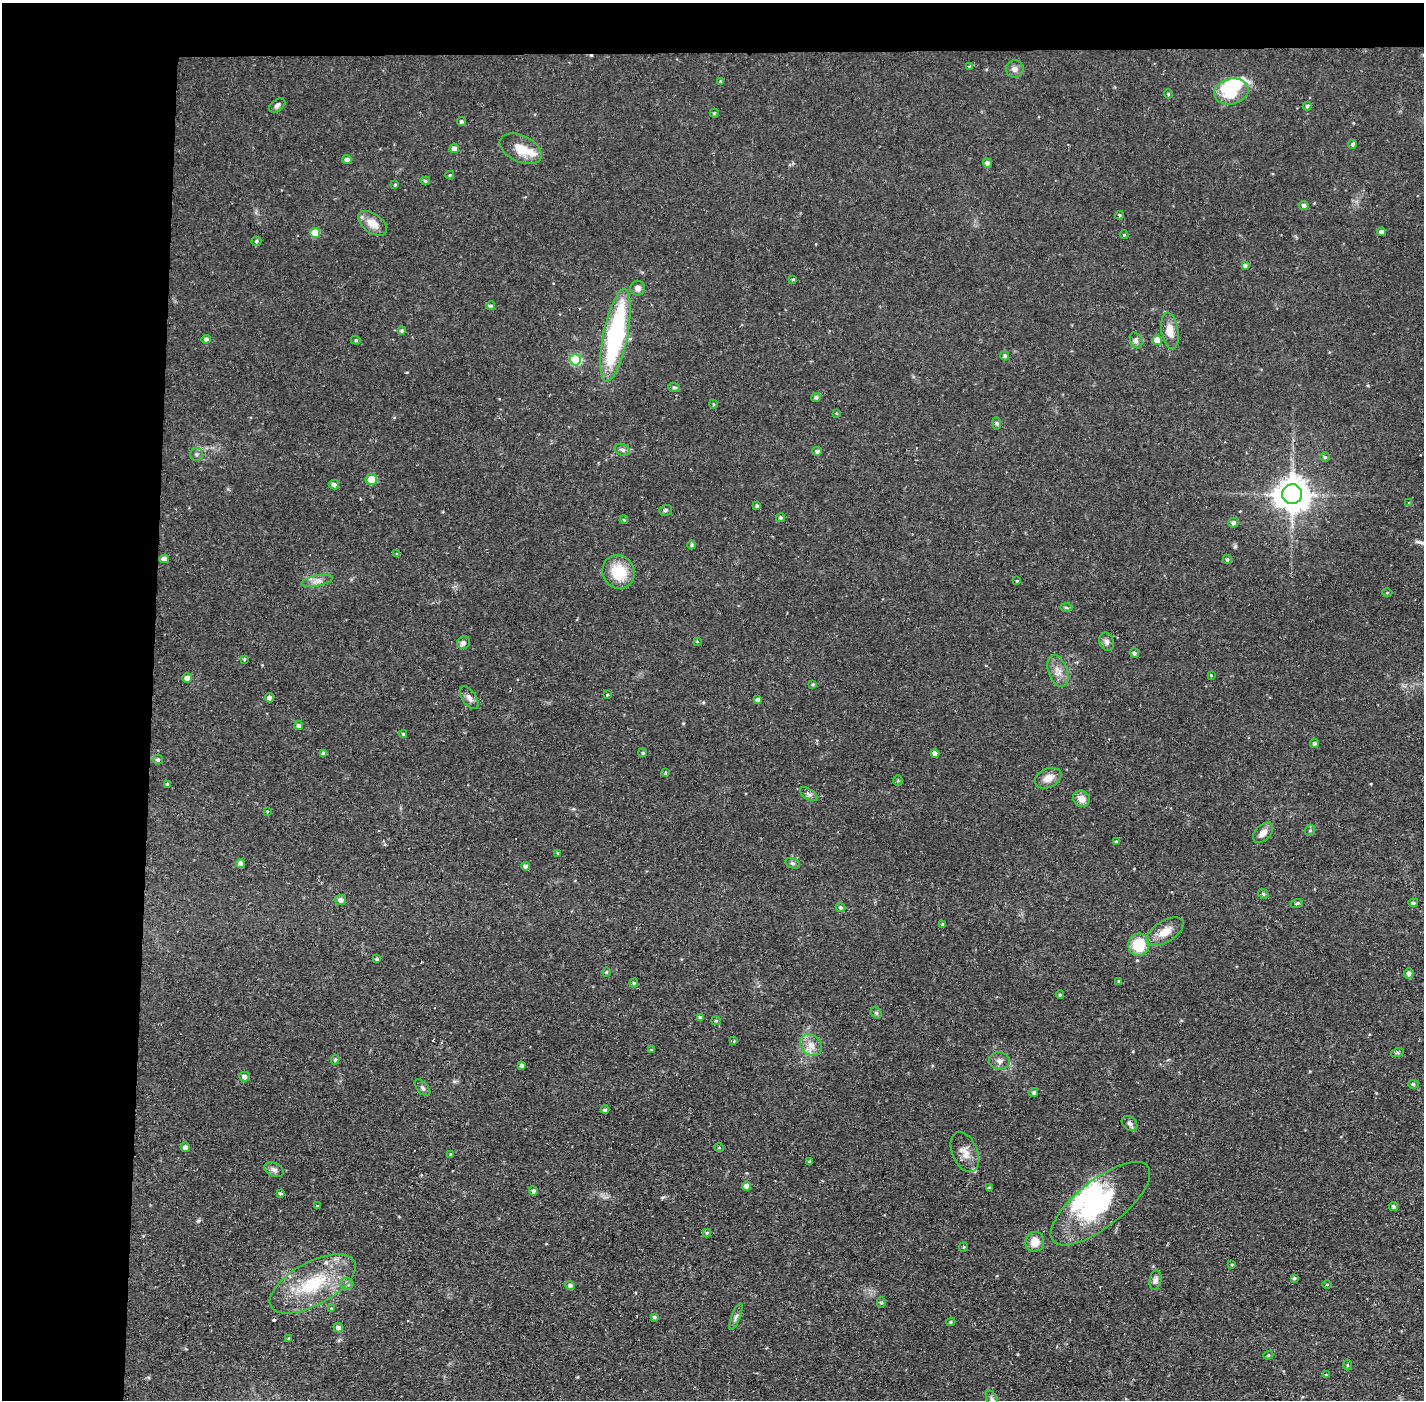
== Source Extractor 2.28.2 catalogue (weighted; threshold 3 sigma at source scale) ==
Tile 1 of 3 x 3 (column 1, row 1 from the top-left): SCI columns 1-1422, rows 2849-4246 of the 4266 x 4299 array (HDU 1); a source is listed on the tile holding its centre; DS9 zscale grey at full resolution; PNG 1426 x 1402 px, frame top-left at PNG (2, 3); each listed source drawn as its Kron ellipse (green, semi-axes under 4 px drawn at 4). Shown black and unused: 14% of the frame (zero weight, under 2 of 3 exposures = <1% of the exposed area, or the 3 px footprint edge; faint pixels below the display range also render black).
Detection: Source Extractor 2.28.2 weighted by HDU 2 'WHT'; one run over the whole footprint, this tile lists its part. Background 0.0697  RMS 0.0066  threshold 0.0298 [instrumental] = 3 sigma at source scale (4.5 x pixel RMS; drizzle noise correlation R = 1.50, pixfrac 1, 0.05/0.05 arcsec/px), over >= 5 px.
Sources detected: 173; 3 inside a brighter object's white glare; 5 cosmic-ray / hot-pixel residue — neither listed nor drawn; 3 inside a brighter listed object's ellipse — not listed separately; the other 162 listed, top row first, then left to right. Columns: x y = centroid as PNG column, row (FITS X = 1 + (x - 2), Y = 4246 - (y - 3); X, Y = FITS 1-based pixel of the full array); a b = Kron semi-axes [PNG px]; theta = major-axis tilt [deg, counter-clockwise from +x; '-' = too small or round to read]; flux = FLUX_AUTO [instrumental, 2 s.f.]
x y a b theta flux
969 66 3 2 - 1
1015 69 9 8 - 3
721 81 4 4 - 1.1
1231 91 17 12 14 24
1168 94 4 4 - 0.76
277 105 9 5 36 1.9
1307 106 4 4 - 1
714 113 4 4 - 0.85
461 122 5 4 - 1.6
1353 144 4 4 - 1.2
454 148 5 4 - 2.7
521 149 22 13 -25 12
347 160 5 4 - 2.8
987 163 4 4 - 2
450 175 4 3 - 0.83
425 181 5 4 - 1.1
395 185 4 3 - 0.64
1304 206 4 4 - 2.3
1119 215 4 4 - 0.79
372 223 16 9 -36 8.1
1382 232 4 4 - 2.7
315 233 5 5 - 17
1124 235 4 4 - 0.63
256 241 5 4 - 1.2
1245 265 4 4 - 1.7
793 279 4 3 - 0.67
638 288 7 7 - 3
491 306 4 4 - 1.3
402 331 4 4 - 1.1
1170 331 18 8 -81 8.8
615 335 47 12 79 100
206 339 4 4 - 1.7
356 340 5 4 - 0.92
1136 340 8 5 -63 2
1157 340 5 5 - 6.7
1005 356 4 4 - 1.2
575 360 5 5 - 46
674 387 5 4 - 1.4
816 397 5 4 - 1.5
713 404 4 3 - 0.57
836 413 4 3 - 0.55
997 423 6 4 -84 1
622 450 8 6 -22 1.7
817 451 5 4 - 2.1
196 454 6 6 - 1.5
1325 457 5 5 - 1.1
371 479 6 5 - 13
334 485 5 4 - 2.3
1292 494 10 10 - 1400
1409 502 3 3 - 0.82
757 506 3 3 - 1.3
665 510 6 5 - 1.4
780 518 5 4 - 1.3
624 520 4 3 - 0.69
1233 523 5 5 - 1.9
692 545 4 4 - 1.3
397 554 4 3 - 1.3
164 559 5 4 - 3.4
1227 559 4 4 - 1.4
618 572 17 15 -58 21
317 581 16 5 12 3.7
1017 581 4 4 - 0.56
1387 593 5 3 - 0.71
1066 608 6 4 -2 0.89
697 641 3 3 - 0.55
1107 642 9 7 -69 2.4
464 643 7 6 - 2.1
1134 653 4 4 - 1.5
244 659 4 3 - 0.72
1058 671 17 9 -71 5.8
1211 675 3 3 - 0.61
187 678 5 5 - 3.4
813 684 4 3 - 0.76
607 695 3 2 - 0.56
269 698 4 4 - 2.3
469 698 13 7 -55 2.9
758 700 4 4 - 2.4
299 726 4 4 - 2.1
403 734 4 4 - 0.83
1314 743 4 4 - 1.4
643 753 4 3 - 0.86
935 753 4 4 - 3.1
324 754 4 4 - 2.5
158 760 5 5 - 1.3
666 773 4 3 - 0.6
1048 778 14 9 25 5.9
898 780 5 4 - 1
168 784 4 4 - 1.3
809 794 10 5 -34 1.8
1081 799 9 8 - 5.6
267 811 4 3 - 0.57
1310 830 6 4 67 1.1
1263 833 12 7 46 4.6
1116 841 3 3 - 0.6
558 853 3 2 - 0.57
793 863 8 5 -19 1.5
241 864 4 4 - 3.9
525 866 4 4 - 2.3
1263 894 5 4 - 0.95
341 900 5 5 - 3.2
1297 903 6 4 20 0.85
1413 903 5 4 - 1.5
840 907 5 4 - 1.3
943 925 3 3 - 1.1
1165 932 21 10 32 8.6
1139 945 11 10 - 19
377 959 4 3 - 1.2
606 972 5 3 - 0.66
1409 973 5 4 - 2.4
1119 981 4 4 - 0.94
634 983 4 4 - 0.94
1060 995 4 4 - 0.95
876 1013 6 5 - 1.1
700 1017 4 4 - 1.4
716 1021 5 4 - 0.78
734 1041 3 2 - 1.2
811 1045 12 9 -40 5.7
651 1050 4 4 - 0.78
1397 1053 6 4 18 0.89
335 1060 5 3 - 1
999 1061 10 8 -9 3.2
522 1066 4 4 - 1.8
244 1077 5 5 - 2.9
1413 1084 5 4 - 1.3
422 1088 10 5 -49 1.6
1034 1093 4 4 - 1.6
605 1110 4 4 - 1.4
1129 1123 9 6 -44 1.9
185 1147 4 4 - 2.3
719 1148 5 3 - 0.58
965 1152 21 12 -66 7.1
451 1154 3 3 - 0.54
809 1161 4 3 - 0.73
274 1170 10 7 -26 2.3
746 1186 4 4 - 4.2
989 1188 4 3 - 1.3
533 1191 4 4 - 1.6
280 1193 4 3 - 1
1100 1204 60 23 38 59
317 1206 3 3 - 1.1
1393 1206 4 4 - 1.2
707 1233 4 4 - 1
1035 1242 10 9 - 7.6
964 1247 5 4 - 0.8
1232 1265 4 3 - 0.66
1294 1278 4 3 - 0.96
1155 1280 9 6 79 2.7
313 1284 47 21 29 43
347 1284 6 6 - 1.6
570 1285 5 4 - 1.9
1327 1285 5 3 - 0.57
881 1303 5 4 - 0.91
331 1308 4 3 - 0.74
654 1317 4 4 - 1.2
736 1317 14 4 69 2.1
951 1322 5 4 - 0.83
338 1328 5 4 - 2.8
289 1338 4 4 - 0.78
1268 1355 5 4 - 0.88
1347 1365 5 3 - 0.73
1326 1375 3 3 - 0.65
992 1399 10 5 -65 1.9
Isophote crosses this tile's border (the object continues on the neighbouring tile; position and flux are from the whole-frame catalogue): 1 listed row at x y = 992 1399